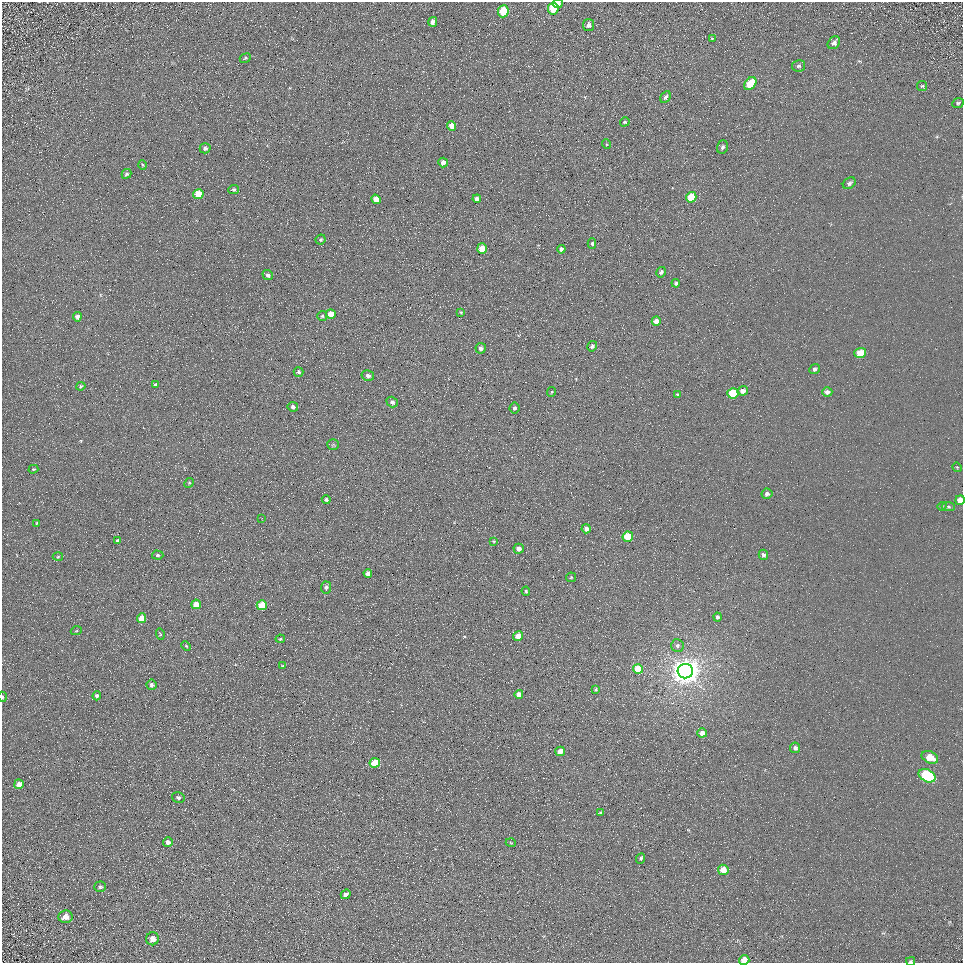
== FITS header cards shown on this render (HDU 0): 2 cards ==
NAXIS1  =                  961
NAXIS2  =                  961

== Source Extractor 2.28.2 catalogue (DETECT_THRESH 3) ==
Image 961 x 961 px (HDU 0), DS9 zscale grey, 1 PNG px = 1 image px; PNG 965 x 965 px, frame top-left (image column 1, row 961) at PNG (2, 2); each listed source drawn as its Kron ellipse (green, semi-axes under 4 px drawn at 4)
Background 5.55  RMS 7.8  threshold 23.4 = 3 sigma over >= 5 px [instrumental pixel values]
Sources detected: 115; all 115 listed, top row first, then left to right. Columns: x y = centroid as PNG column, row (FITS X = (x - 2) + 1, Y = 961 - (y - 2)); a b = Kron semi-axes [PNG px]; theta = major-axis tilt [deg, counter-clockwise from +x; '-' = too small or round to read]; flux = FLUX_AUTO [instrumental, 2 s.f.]
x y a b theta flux
558 4 5 4 - 2900
553 8 6 5 - 15000
503 11 6 5 - 20000
433 22 5 4 - 1900
589 25 6 5 - 2300
712 39 4 3 - 520
834 43 7 5 48 2400
245 58 6 4 23 690
799 66 6 5 - 1200
750 84 7 5 51 17000
922 86 5 5 - 620
665 97 6 4 61 1500
958 103 6 4 26 840
625 122 5 4 - 860
452 126 5 4 - 4900
606 144 5 3 - 480
722 147 7 5 70 1200
205 148 5 5 - 1300
443 162 5 5 - 2700
142 165 5 3 - 440
126 174 5 4 - 1100
849 183 7 5 35 1500
234 189 5 4 - 890
198 194 5 5 - 11000
691 197 5 5 - 16000
376 199 5 4 - 4300
477 199 4 4 - 2700
321 239 5 4 - 850
592 244 5 4 - 890
482 249 5 5 - 11000
561 249 4 4 - 1800
661 272 5 4 - 1200
268 275 5 5 - 1600
676 283 4 3 - 950
461 312 3 2 - 510
331 314 5 4 - 7300
322 316 5 5 - 780
77 317 5 4 - 2000
656 321 4 4 - 3300
592 346 5 4 - 1300
481 348 5 5 - 1700
860 353 6 5 - 10000
815 369 5 4 - 1400
299 372 5 4 - 1100
368 376 6 5 - 1400
155 385 4 3 - 890
81 386 4 4 - 750
743 391 5 4 - 3000
551 392 5 3 - 480
827 392 5 4 - 1900
733 393 5 5 - 21000
678 395 4 4 - 1300
392 402 6 5 - 1600
293 407 5 4 - 1500
514 408 5 5 - 1100
333 444 6 5 - 790
957 467 5 4 - 500
33 469 5 4 - 560
189 483 5 4 - 550
767 494 5 5 - 1700
326 499 4 4 - 900
960 500 5 4 - 5200
942 506 5 3 - 480
948 507 6 4 -6 830
262 518 2 2 - 340
37 523 3 3 - 550
586 529 4 4 - 2100
628 537 5 5 - 18000
117 541 4 3 - 1200
494 541 3 2 - 390
519 549 5 5 - 2700
158 555 6 4 -3 870
763 555 5 4 - 1600
58 557 5 3 - 490
368 573 4 4 - 2400
571 577 5 4 - 560
326 587 6 5 - 1100
526 591 4 4 - 700
196 604 5 4 - 5400
262 605 5 5 - 15000
717 617 4 4 - 1300
142 618 5 4 - 7100
76 631 5 3 - 520
160 634 6 3 -73 580
518 636 5 4 - 5900
280 639 5 3 - 520
677 645 6 6 - 1600
186 646 5 3 - 460
282 666 4 3 - 550
638 669 5 5 - 11000
685 671 8 7 - 780000
152 685 5 5 - 1400
596 689 4 3 - 570
519 694 4 4 - 3500
97 696 4 3 - 1100
2 697 5 3 - 570
702 733 5 4 - 3700
795 748 5 5 - 1600
560 751 5 4 - 4600
930 757 9 6 -27 7400
375 763 5 5 - 13000
927 776 9 6 -28 59000
19 784 5 5 - 3300
178 797 6 5 - 1100
600 813 4 3 - 870
168 842 5 5 - 2100
511 843 5 3 - 430
641 858 5 4 - 930
723 870 5 5 - 6900
100 887 6 5 - 1100
346 894 5 4 - 2200
65 917 7 6 - 3800
153 939 6 6 - 3700
744 960 5 4 - 9700
911 961 4 3 - 580
At the frame edge (FLAGS 8, measured only in part): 5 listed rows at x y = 558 4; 960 500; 2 697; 744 960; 911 961